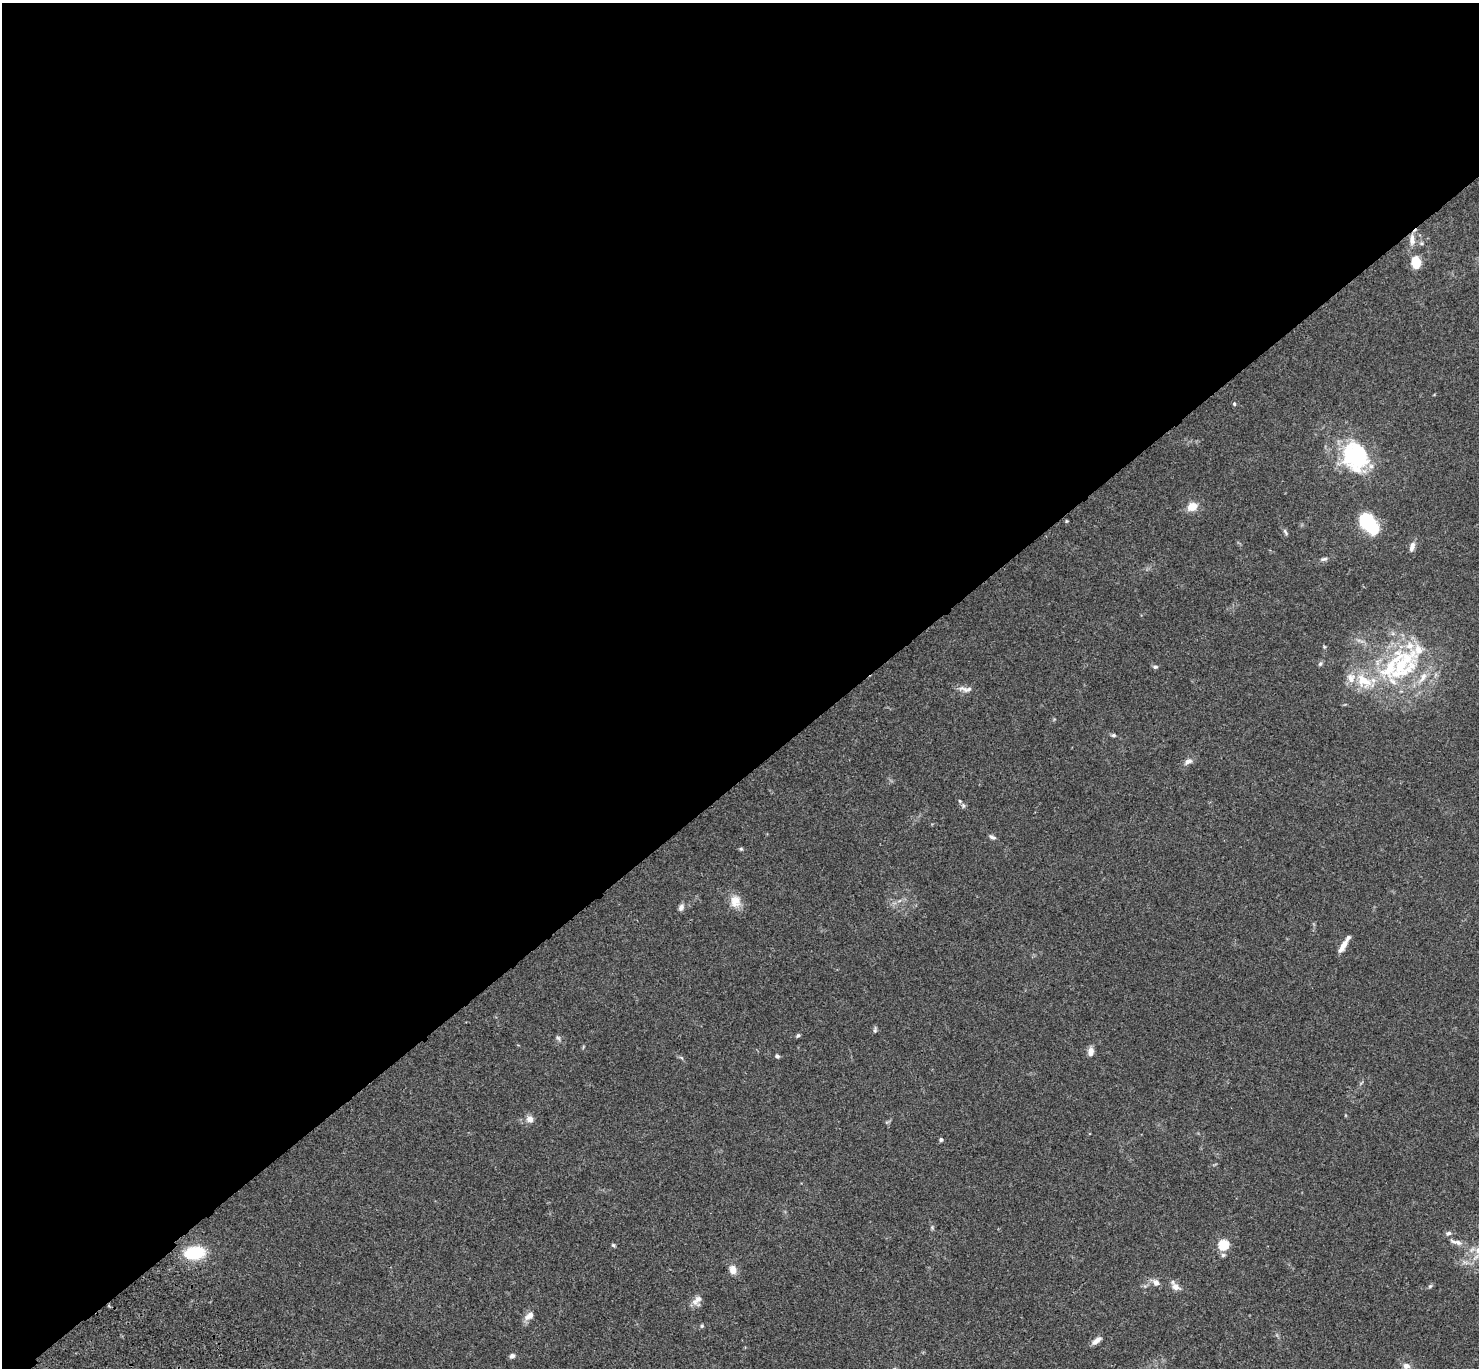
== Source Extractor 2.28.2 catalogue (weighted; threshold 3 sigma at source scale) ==
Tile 2 of 4 x 4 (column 2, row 1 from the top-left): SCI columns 1580-3056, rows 4480-5845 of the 6108 x 6088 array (HDU 1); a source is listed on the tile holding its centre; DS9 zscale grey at full resolution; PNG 1481 x 1370 px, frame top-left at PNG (2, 3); no overlay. Shown black and unused: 57% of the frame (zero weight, under 3 of 4 exposures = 6% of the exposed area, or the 3 px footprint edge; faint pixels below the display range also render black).
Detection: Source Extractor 2.28.2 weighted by HDU 2 'WHT'; one run over the whole footprint, this tile lists its part. Background 0.0604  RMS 0.0053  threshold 0.0237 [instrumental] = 3 sigma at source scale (4.5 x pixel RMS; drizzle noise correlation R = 1.50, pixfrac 1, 0.05/0.05 arcsec/px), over >= 5 px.
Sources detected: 56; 1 inside a brighter object's white glare — not listed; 6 inside a brighter listed object's ellipse — not listed separately; the other 49 listed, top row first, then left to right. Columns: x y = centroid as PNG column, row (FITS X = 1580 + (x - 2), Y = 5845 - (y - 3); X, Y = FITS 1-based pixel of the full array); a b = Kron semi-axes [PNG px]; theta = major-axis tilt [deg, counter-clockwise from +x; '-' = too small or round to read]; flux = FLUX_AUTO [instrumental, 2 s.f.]
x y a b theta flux
1412 240 16 8 -89 4.3
1416 262 9 7 -82 14
1234 404 5 4 - 0.67
1355 456 41 30 -67 44
1192 506 11 9 22 6.1
1066 521 4 4 - 0.54
1369 523 24 13 -54 29
1285 532 9 4 -65 1.1
1412 546 13 6 72 2.5
1324 559 9 5 15 1.2
1324 646 5 3 - 0.52
1320 664 7 5 72 1
1403 666 70 34 51 65
1155 667 6 5 - 0.93
1351 678 13 12 - 5.4
965 689 20 6 -21 3
1113 735 6 4 -9 0.94
1188 761 11 7 31 2.6
963 806 7 5 -88 1.1
992 837 9 5 -30 1.3
741 849 5 4 - 0.69
735 901 17 14 89 6.2
681 907 9 6 62 1.8
1343 946 18 6 58 4.4
875 1030 9 4 -88 0.9
798 1035 6 5 - 0.74
558 1038 8 5 -58 1.1
1091 1052 11 7 79 2.9
777 1056 6 4 -25 0.93
530 1119 7 7 - 3.6
941 1140 5 4 - 1
932 1227 6 4 -47 0.74
1448 1233 7 5 3 1.1
1458 1242 11 6 -29 2.2
613 1245 5 5 - 0.7
1223 1245 5 5 - 39
1478 1250 10 10 - 4
195 1253 17 10 7 27
1223 1255 6 5 - 1
733 1270 11 9 -86 3.9
1156 1282 9 8 - 2.5
1175 1286 11 7 -49 3.8
1430 1286 6 5 - 0.82
697 1301 15 10 57 3.4
529 1316 14 8 37 3.5
702 1326 5 4 - 0.77
1096 1341 12 5 38 3.1
512 1356 7 6 - 1.3
1406 1366 8 7 - 2.9
Isophote crosses this tile's border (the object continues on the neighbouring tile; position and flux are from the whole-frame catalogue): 1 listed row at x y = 1478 1250